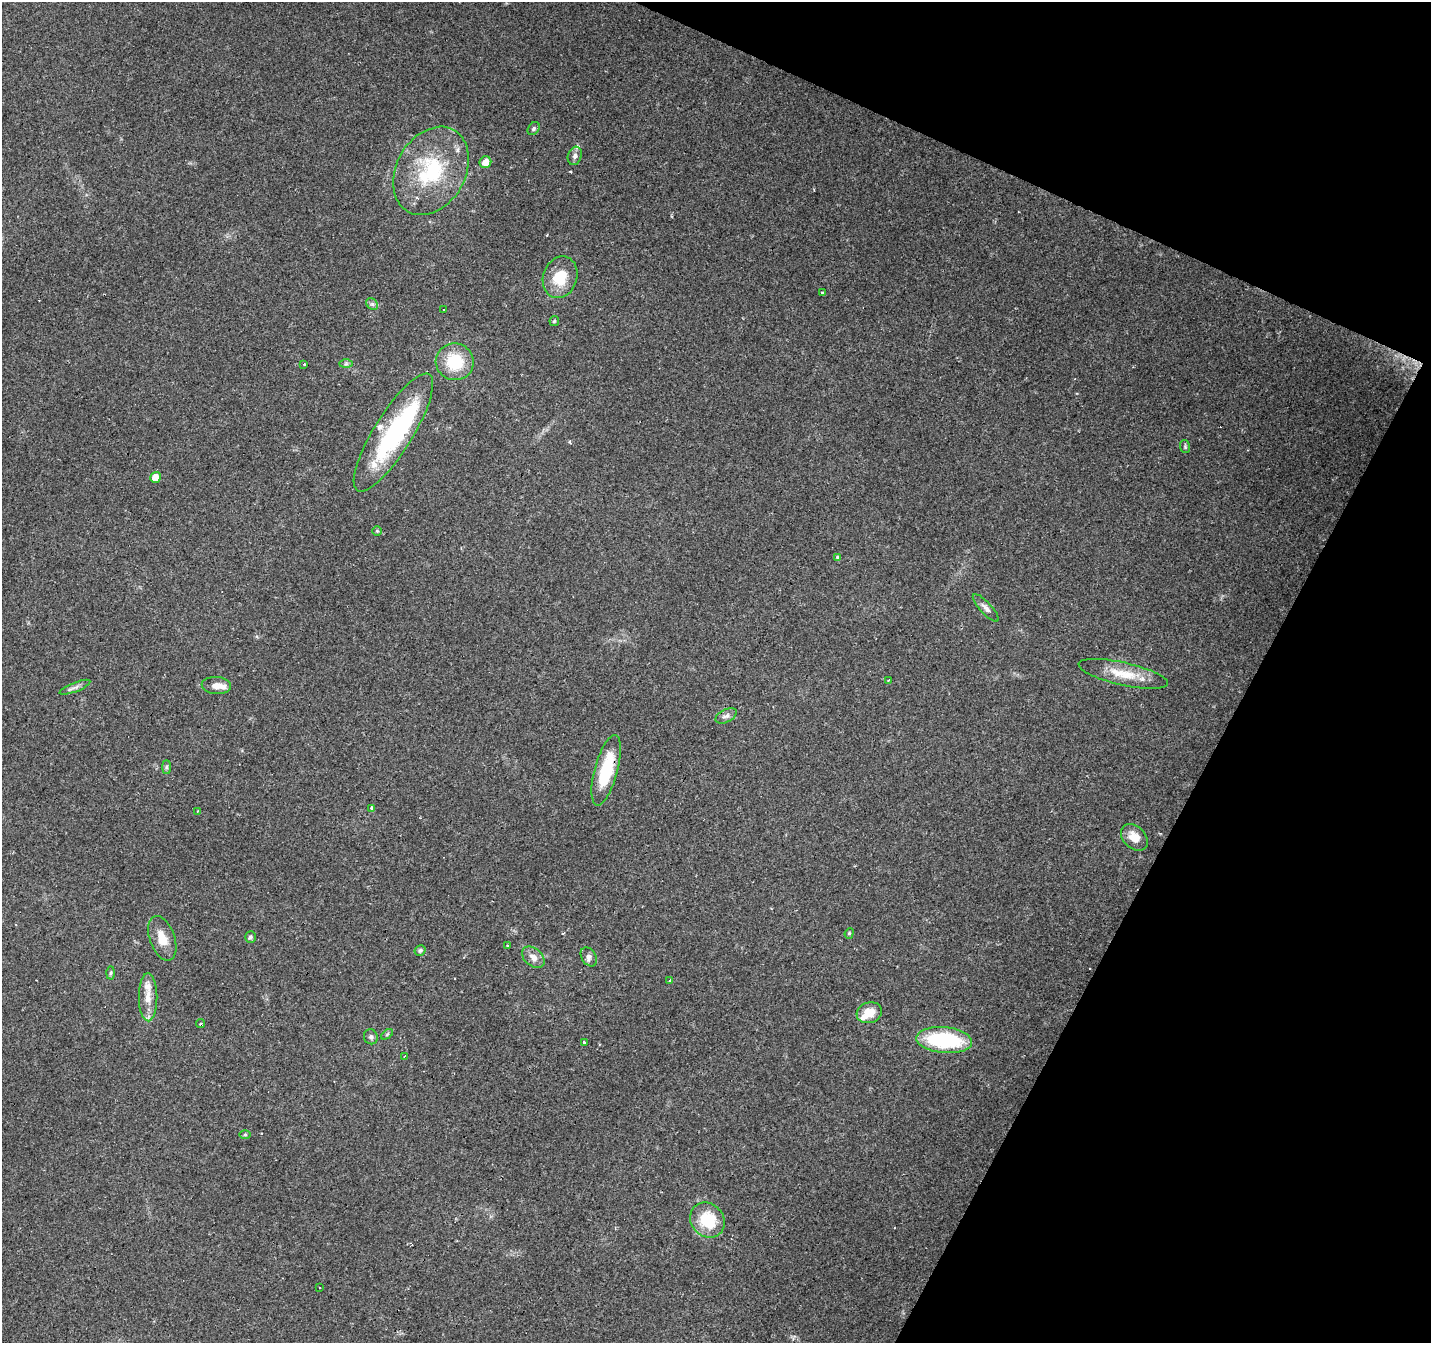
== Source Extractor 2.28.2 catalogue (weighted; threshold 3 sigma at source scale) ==
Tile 8 of 4 x 4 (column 4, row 2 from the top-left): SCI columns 4288-5716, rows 2880-4220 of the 5721 x 5825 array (HDU 1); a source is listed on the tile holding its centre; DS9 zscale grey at full resolution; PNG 1433 x 1345 px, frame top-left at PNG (2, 2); each listed source drawn as its Kron ellipse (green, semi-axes under 4 px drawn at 4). Shown black and unused: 21% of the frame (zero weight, under 2 of 3 exposures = <1% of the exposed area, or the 3 px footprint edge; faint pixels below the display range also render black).
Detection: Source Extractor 2.28.2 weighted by HDU 2 'WHT'; one run over the whole footprint, this tile lists its part. Background 0.132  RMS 0.008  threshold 0.0361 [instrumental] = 3 sigma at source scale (4.5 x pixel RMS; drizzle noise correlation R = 1.50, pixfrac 1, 0.0396/0.0396 arcsec/px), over >= 5 px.
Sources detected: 60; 1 inside a brighter object's white glare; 6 cosmic-ray / hot-pixel residue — neither listed nor drawn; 5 inside a brighter listed object's ellipse — not listed separately; the other 48 listed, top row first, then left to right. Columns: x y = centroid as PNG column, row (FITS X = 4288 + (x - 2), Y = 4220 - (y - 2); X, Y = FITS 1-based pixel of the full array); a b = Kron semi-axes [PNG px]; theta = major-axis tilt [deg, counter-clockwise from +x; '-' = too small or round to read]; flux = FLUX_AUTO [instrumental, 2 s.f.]
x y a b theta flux
534 129 7 5 53 1.6
575 156 9 7 72 3.2
485 162 6 5 - 8.5
431 171 47 34 60 70
560 277 21 17 71 20
822 293 3 3 - 1.5
372 304 7 5 -43 1.6
443 310 3 2 - 1.1
554 321 5 5 - 1
455 362 19 18 - 30
304 364 3 3 - 1
346 364 7 4 1 1.5
393 432 68 19 58 110
1185 447 7 5 -71 1.2
155 477 6 5 - 7.9
377 531 5 5 - 0.94
838 557 3 3 - 3.2
986 608 18 6 -47 3.9
1123 674 46 11 -13 21
889 680 3 3 - 1
216 686 14 8 -4 6.5
75 687 16 4 22 3.2
726 716 11 6 28 2.9
166 767 7 4 90 1.5
606 770 36 11 75 38
371 808 3 3 - 1.9
198 811 4 4 - 1.4
1134 837 15 11 -43 10
849 933 5 4 - 1.2
250 937 6 5 - 2
162 938 23 12 -70 12
508 945 3 2 - 1.5
420 950 6 5 - 1.6
533 957 13 8 -41 5.8
589 957 10 7 -57 3.2
111 973 6 4 88 1.3
670 981 3 3 - 2.5
148 997 24 9 -89 10
869 1013 13 10 18 12
200 1023 4 3 - 1.3
387 1034 7 3 37 1.1
371 1037 7 7 - 2.1
944 1040 28 13 -5 67
585 1042 3 3 - 17
404 1056 3 3 - 2.7
245 1135 6 4 0 1.1
707 1220 18 16 -47 29
320 1288 2 2 - 1.2
Overlapping masked pixels (flux is a lower limit): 1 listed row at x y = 606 770